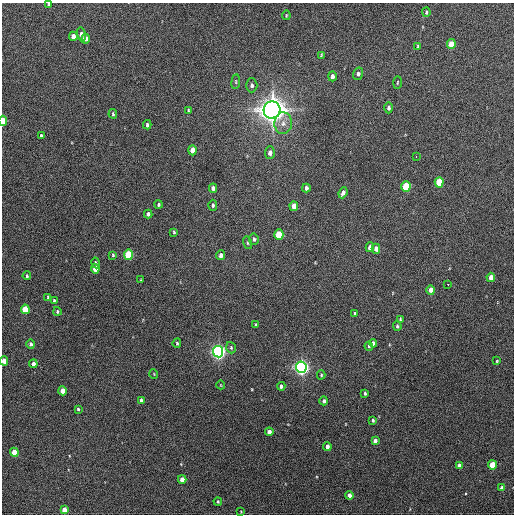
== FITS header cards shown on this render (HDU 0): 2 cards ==
NAXIS1  =                  512 / Axis length
NAXIS2  =                  512 / Axis length

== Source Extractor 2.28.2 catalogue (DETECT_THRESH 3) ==
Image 512 x 512 px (HDU 0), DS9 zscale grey, 1 PNG px = 1 image px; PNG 516 x 516 px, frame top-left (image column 1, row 512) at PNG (2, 3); each listed source drawn as its Kron ellipse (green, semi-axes under 4 px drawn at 4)
Background 297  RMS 17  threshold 49.7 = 3 sigma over >= 5 px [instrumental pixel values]
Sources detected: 90; all 90 listed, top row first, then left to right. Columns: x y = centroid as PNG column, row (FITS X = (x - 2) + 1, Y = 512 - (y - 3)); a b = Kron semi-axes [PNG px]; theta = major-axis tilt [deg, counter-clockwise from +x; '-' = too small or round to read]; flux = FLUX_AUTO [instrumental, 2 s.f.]
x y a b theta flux
49 4 4 3 - 1.5e+03
426 12 4 3 - 1.5e+03
286 15 4 2 - 9.8e+02
81 34 7 4 -77 6.8e+03
73 36 5 4 - 9.3e+03
86 39 5 4 - 5.2e+03
451 44 5 4 - 2.7e+04
418 47 4 3 - 1.6e+03
321 55 3 3 - 1.0e+03
358 74 6 5 - 3.2e+03
332 76 5 4 - 4.2e+03
236 82 7 3 83 1.3e+03
397 82 6 3 88 1.3e+03
252 85 7 5 90 3.7e+03
388 108 6 4 90 2.8e+03
188 110 3 2 - 9.8e+02
272 110 8 8 - 1.5e+06
113 114 5 3 - 1.4e+03
3 121 5 3 - 2.4e+04
283 123 11 9 88 7.9e+03
147 125 5 3 - 2.2e+03
41 136 4 3 - 2.6e+03
193 150 5 4 - 1.1e+04
270 153 6 5 - 6.0e+03
416 157 3 2 - 1.5e+03
439 182 5 4 - 4.0e+04
406 187 5 4 - 5.5e+04
213 188 4 4 - 3.6e+03
306 188 4 3 - 3.5e+03
343 193 6 4 69 4.4e+03
158 204 4 4 - 1.8e+03
213 205 5 4 - 2.0e+03
294 206 5 4 - 1.4e+04
148 214 4 4 - 2.9e+03
174 232 4 3 - 1.3e+03
279 235 5 4 - 4.6e+04
254 239 6 5 - 2.9e+03
248 243 6 4 -74 1.6e+03
370 247 5 4 - 6.2e+03
376 249 5 4 - 6.6e+03
113 255 4 4 - 1.1e+03
128 255 5 4 - 6.1e+04
220 255 5 4 - 4.7e+03
95 263 5 4 - 1.7e+03
95 269 5 4 - 1.7e+04
27 276 4 3 - 1.5e+03
491 277 4 4 - 1.2e+04
141 280 4 2 - 8.8e+02
448 284 3 2 - 2.2e+03
431 290 4 4 - 8.0e+03
48 297 3 3 - 1.3e+03
54 301 4 3 - 1.4e+03
25 309 5 4 - 3.2e+04
57 311 4 3 - 1.4e+03
355 313 4 3 - 2.3e+03
400 319 3 3 - 1.0e+03
256 325 4 3 - 1.4e+03
397 326 4 4 - 1.5e+03
177 343 5 3 - 1.7e+03
373 343 4 4 - 3.8e+03
31 344 5 4 - 2.6e+03
369 346 4 4 - 1.6e+03
231 348 6 4 -71 1.7e+03
218 352 5 5 - 4.7e+05
4 361 4 4 - 1.1e+04
497 361 3 3 - 1.1e+03
33 364 4 4 - 5.9e+03
301 367 5 5 - 5.2e+05
154 374 5 3 - 8.5e+02
321 375 4 4 - 1.3e+03
221 385 4 3 - 6.8e+02
281 386 4 3 - 2.6e+03
63 391 4 4 - 1.2e+04
365 393 4 3 - 1.7e+03
141 400 4 3 - 2.4e+03
324 401 4 4 - 2.8e+03
78 409 4 3 - 1.7e+03
373 420 3 3 - 1.7e+03
269 432 4 4 - 6.6e+03
375 441 4 4 - 4.5e+03
327 447 4 3 - 5.4e+03
14 452 4 4 - 2.5e+04
492 465 4 4 - 3.1e+04
459 466 4 3 - 4.4e+03
182 479 4 4 - 1.0e+04
502 488 4 4 - 7.2e+03
349 495 4 4 - 5.6e+03
218 501 4 3 - 1.2e+03
64 510 4 4 - 1.2e+04
241 512 4 2 - 7.8e+02
At the frame edge (FLAGS 8, measured only in part): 3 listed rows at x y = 49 4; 3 121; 4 361